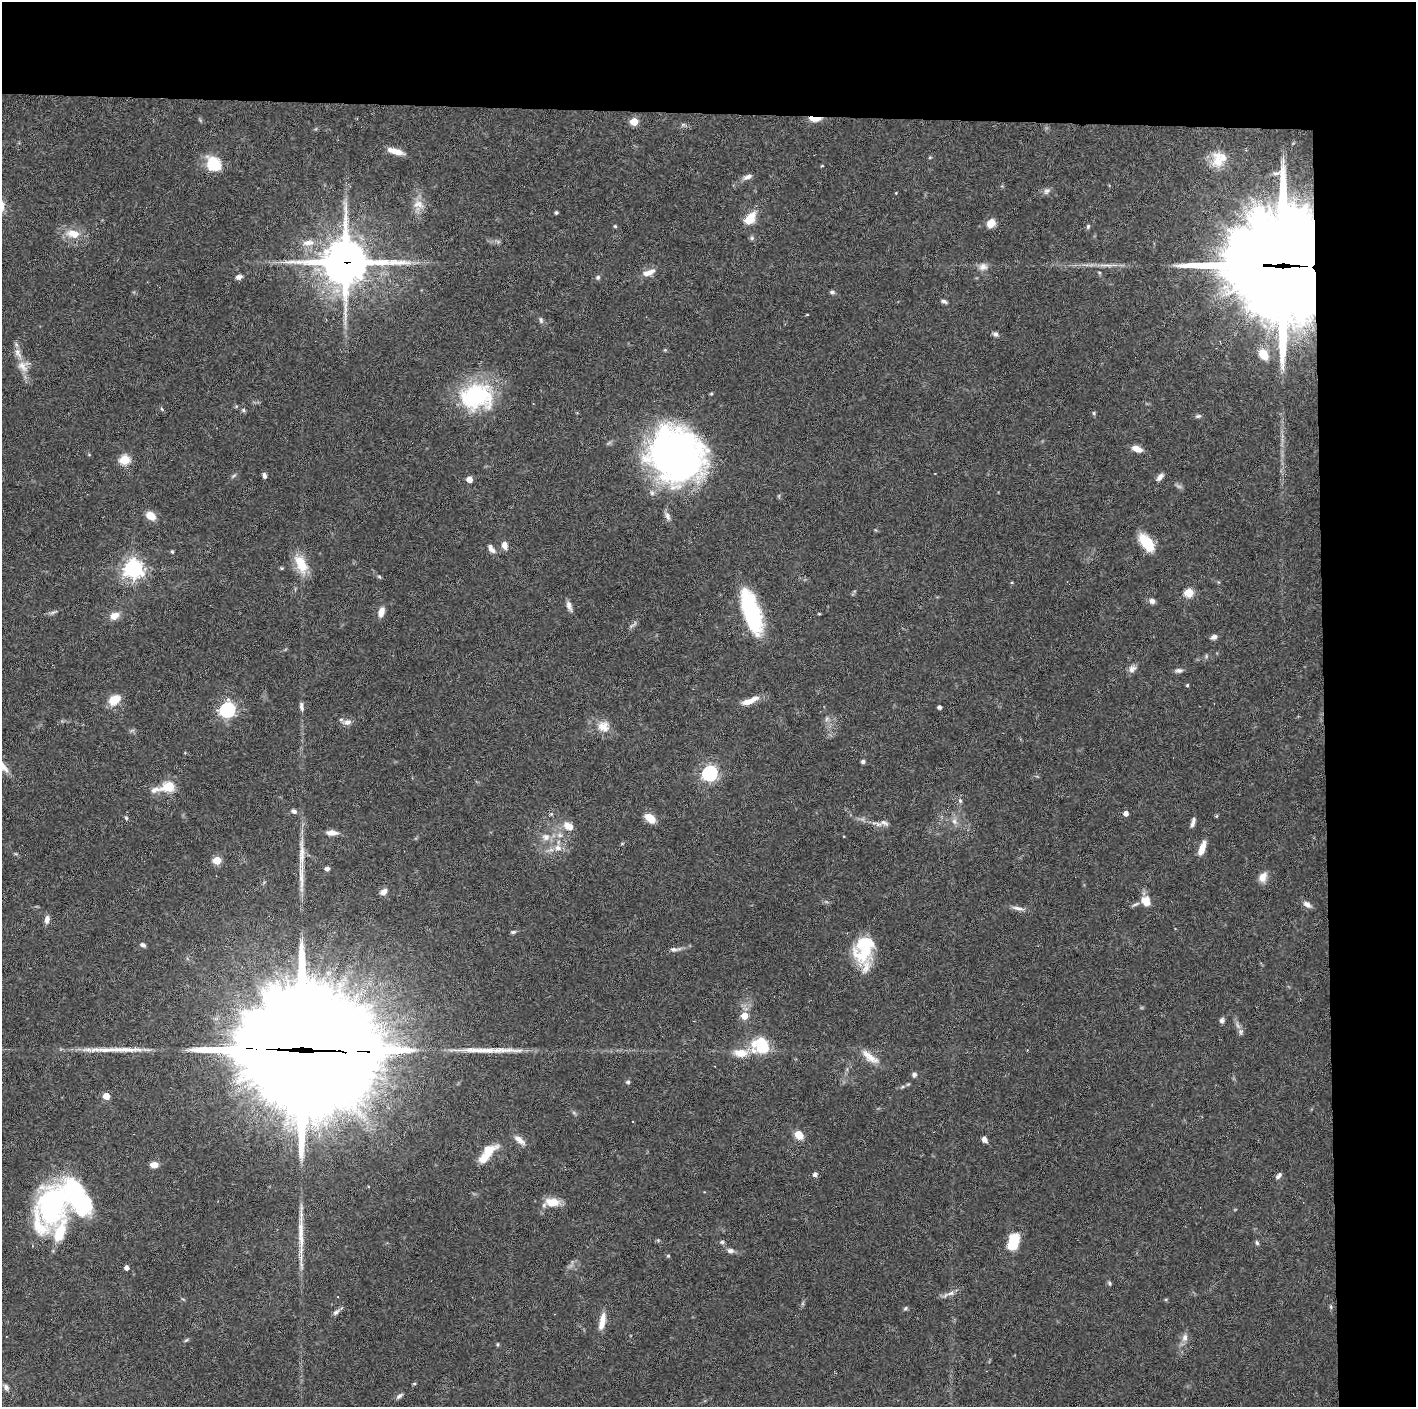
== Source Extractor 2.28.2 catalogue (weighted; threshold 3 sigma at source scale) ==
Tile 3 of 3 x 3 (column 3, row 1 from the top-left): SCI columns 2829-4242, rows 2812-4216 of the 4242 x 4218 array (HDU 1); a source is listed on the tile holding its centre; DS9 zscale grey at full resolution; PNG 1418 x 1409 px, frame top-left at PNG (2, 2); no overlay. Shown black and unused: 14% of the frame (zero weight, under 3 of 6 exposures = <1% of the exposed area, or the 3 px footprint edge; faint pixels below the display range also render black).
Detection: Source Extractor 2.28.2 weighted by HDU 2 'WHT'; one run over the whole footprint, this tile lists its part. Background 0.0524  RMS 0.0025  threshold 0.0103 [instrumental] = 3 sigma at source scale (4.09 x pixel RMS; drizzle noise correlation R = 1.36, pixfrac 0.8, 0.05/0.05 arcsec/px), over >= 5 px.
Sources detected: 162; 2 too faint to see at this stretch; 1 inside a brighter object's white glare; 4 long thin detections or spike segments (spike, bleed or trail) — not listed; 7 inside a brighter listed object's ellipse — not listed separately; the other 148 listed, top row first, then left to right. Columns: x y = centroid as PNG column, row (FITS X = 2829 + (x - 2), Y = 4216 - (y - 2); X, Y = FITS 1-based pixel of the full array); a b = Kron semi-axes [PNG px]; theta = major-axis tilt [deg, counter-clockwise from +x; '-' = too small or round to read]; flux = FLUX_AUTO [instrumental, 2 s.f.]
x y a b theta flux
815 119 15 5 -1 2.3
634 121 5 5 - 6.7
683 124 7 4 1 0.44
395 151 20 6 -16 2.6
930 157 5 3 - 0.24
1218 160 24 15 -83 5
214 164 7 6 - 25
748 177 13 6 25 1.1
1047 191 10 7 27 0.84
896 193 3 3 - 0.18
418 204 17 12 -17 2.7
556 213 3 3 - 0.44
750 218 14 8 52 4.9
991 223 8 7 - 3
615 226 5 4 - 0.28
1088 226 6 4 75 0.42
73 234 20 11 -9 3.9
752 238 6 5 - 0.46
308 243 17 9 5 2.3
345 262 17 15 2 870
1106 265 26 4 -3 1.9
1279 265 47 31 -3 6100
983 267 11 10 - 1.5
648 272 18 7 21 2.1
239 277 7 5 15 0.99
598 277 6 5 - 0.54
832 292 7 5 0 0.49
944 301 7 5 -25 0.67
807 315 4 3 - 0.17
541 320 8 5 -80 0.56
996 334 7 6 - 0.64
1263 354 12 8 -57 3.8
23 366 17 14 -49 2.7
476 396 41 30 7 23
162 409 6 3 -70 0.28
243 410 6 5 - 0.38
1094 413 6 5 - 0.32
1198 416 8 5 14 0.52
1137 449 13 7 -21 2
676 454 56 51 -40 98
125 460 5 5 - 15
234 475 8 3 19 0.39
264 475 7 4 -80 0.7
1160 477 9 5 50 1.2
469 479 5 4 - 2.5
150 516 13 9 -35 2.4
667 516 13 6 -69 1
1147 543 19 10 -53 7.5
505 545 9 6 -78 1.6
491 549 12 6 -52 1.3
172 552 5 4 - 0.29
301 564 26 13 -64 5.4
133 569 7 7 - 130
379 577 6 4 -31 0.34
1189 592 5 5 - 11
1152 601 8 7 - 0.91
569 606 13 5 -71 1.1
53 612 13 3 22 0.61
381 612 12 7 74 1.9
751 612 46 16 -72 24
819 614 5 3 - 0.2
114 616 11 9 31 2.1
633 625 16 3 41 0.58
1214 637 7 5 24 0.92
1132 669 11 8 52 1.2
1179 670 9 6 3 0.76
1187 685 4 4 - 0.29
114 700 16 11 38 3.4
750 701 22 6 23 3.2
302 707 12 5 -81 0.83
939 707 4 4 - 0.78
227 710 7 6 - 60
347 722 11 8 6 1.2
603 726 17 15 -15 3.2
863 761 5 4 - 0.54
710 773 6 6 - 64
169 787 6 5 - 14
155 790 15 7 15 1.4
960 801 6 5 - 0.51
294 811 7 5 -31 0.79
1126 813 4 4 - 1.4
551 814 6 4 18 0.3
1216 816 4 4 - 0.26
126 818 6 4 -67 0.35
650 818 10 6 -37 4.4
954 821 9 6 -74 1
1193 822 12 4 74 0.93
884 823 14 7 -26 1
569 826 12 8 -30 2.7
332 833 13 6 -3 1.8
560 835 8 6 -21 0.89
546 837 10 10 - 1.8
622 844 6 3 20 0.24
558 848 12 9 -8 2.1
1202 848 15 6 70 2.7
217 860 5 5 - 7.9
327 869 5 4 - 0.79
1263 877 13 9 64 2
384 892 8 6 35 1.5
1146 901 12 10 -56 2.9
1307 904 12 7 -36 1.2
1018 908 19 5 -12 1.3
47 919 8 5 79 1.4
513 932 6 4 9 0.44
142 945 7 5 -23 0.64
674 949 15 5 0 0.97
864 954 30 17 51 7.9
744 1016 5 5 - 4.1
1222 1020 7 6 - 0.63
1241 1032 10 5 -90 0.74
762 1046 23 18 -32 8.7
124 1050 54 7 0 5.2
302 1050 81 34 -2 13000
1027 1050 3 2 - 0.21
741 1053 17 9 4 3.7
870 1057 27 9 -38 3.3
914 1075 7 6 - 0.61
628 1082 6 5 - 0.39
908 1084 6 4 18 0.32
106 1096 5 4 - 4.5
633 1121 3 2 - 0.17
799 1135 8 6 -43 3.7
984 1139 7 5 -59 1.1
519 1140 17 7 -41 1.7
487 1153 26 10 50 5.4
154 1165 8 6 1 1.8
815 1174 4 4 - 0.95
1279 1176 9 5 48 0.76
552 1202 16 9 -5 4.1
52 1205 47 27 69 48
722 1242 6 5 - 0.45
1013 1242 19 9 74 7.7
1257 1243 6 5 - 0.45
730 1250 8 6 -5 0.91
668 1256 4 4 - 0.26
126 1268 4 4 - 0.93
1109 1283 6 4 -62 0.37
950 1293 12 6 15 1.2
1331 1307 6 3 -72 0.32
905 1308 6 5 - 0.4
336 1312 11 6 39 0.82
602 1321 22 7 78 2.9
1185 1338 11 7 80 1.3
186 1340 6 4 43 0.33
497 1344 5 3 - 0.25
414 1384 5 3 - 0.26
6 1387 10 7 -64 0.87
399 1396 9 5 38 0.66
Overlapping masked pixels (flux is a lower limit): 4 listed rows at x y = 815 119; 345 262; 1279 265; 302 1050